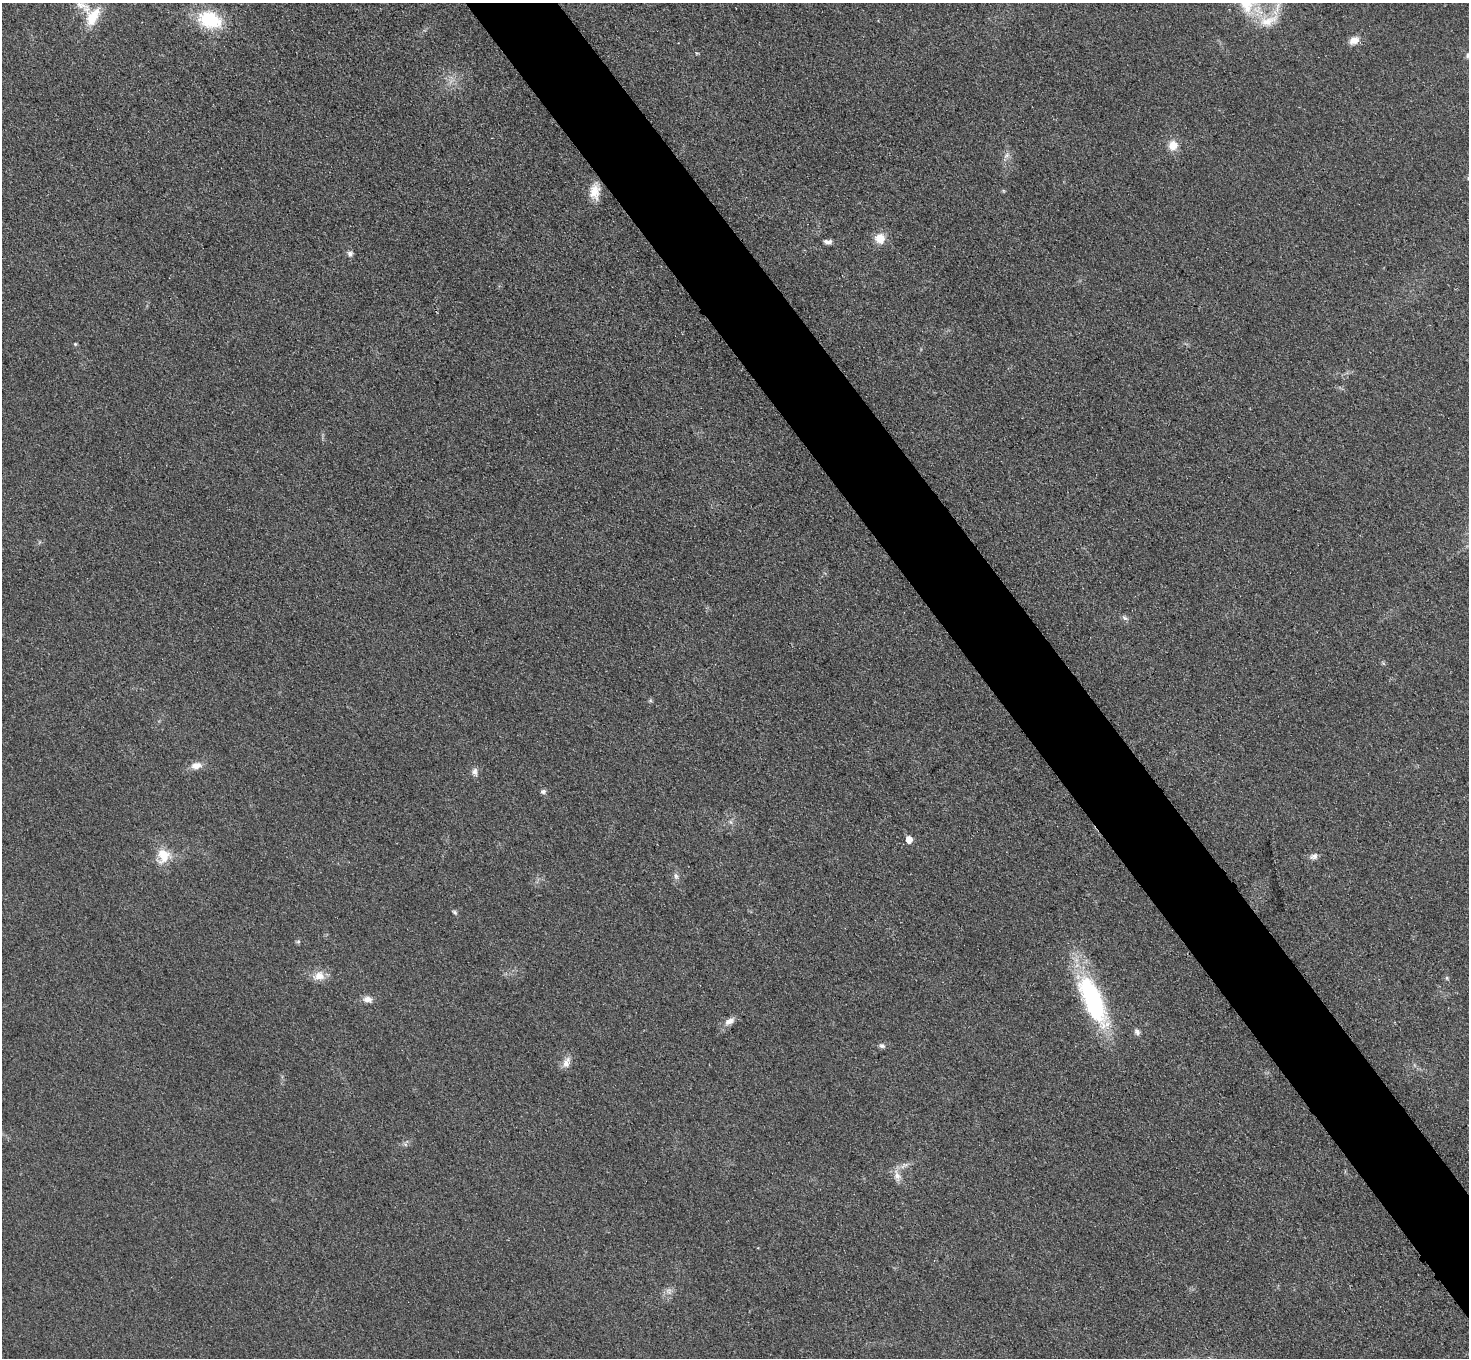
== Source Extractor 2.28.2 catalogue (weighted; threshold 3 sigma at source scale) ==
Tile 6 of 4 x 4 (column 2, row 2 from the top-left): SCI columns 1499-2965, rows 2893-4248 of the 5931 x 5925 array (HDU 1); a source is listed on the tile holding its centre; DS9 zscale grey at full resolution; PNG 1471 x 1360 px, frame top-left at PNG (2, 3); no overlay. Shown black and unused: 6% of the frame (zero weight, under 3 of 4 exposures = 3% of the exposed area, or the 3 px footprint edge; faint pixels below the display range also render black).
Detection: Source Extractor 2.28.2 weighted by HDU 2 'WHT'; one run over the whole footprint, this tile lists its part. Background 0.147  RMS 0.012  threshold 0.054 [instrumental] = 3 sigma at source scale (4.5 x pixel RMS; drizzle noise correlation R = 1.50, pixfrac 1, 0.05/0.05 arcsec/px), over >= 5 px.
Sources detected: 38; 1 too faint to see at this stretch — not listed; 1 inside a brighter listed object's ellipse — not listed separately; the other 36 listed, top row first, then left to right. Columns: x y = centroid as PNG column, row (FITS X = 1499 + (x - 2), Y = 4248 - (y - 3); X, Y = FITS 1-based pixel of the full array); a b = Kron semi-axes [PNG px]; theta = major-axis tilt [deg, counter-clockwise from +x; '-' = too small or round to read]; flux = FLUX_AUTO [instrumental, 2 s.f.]
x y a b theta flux
93 17 29 16 59 30
210 20 25 17 -19 67
1268 21 33 15 19 30
1354 40 13 10 28 10
697 53 5 4 - 1.2
1468 56 7 6 - 2.7
1173 145 11 10 - 15
1007 155 10 6 45 5.1
1468 178 6 4 -72 1.7
595 191 21 12 85 18
880 238 10 10 - 18
828 242 10 5 -7 4.7
350 254 7 6 - 4.3
75 344 5 4 - 1.4
1125 618 8 5 -35 3.1
650 700 6 5 - 1.8
196 766 15 10 12 10
475 772 10 7 -82 5.1
543 791 7 5 15 3.2
731 822 7 4 -71 2.4
909 839 6 5 - 16
163 856 19 16 86 26
1314 856 11 7 18 5
676 876 10 6 -81 4.3
455 912 7 5 -41 2.3
298 942 6 4 1 1.7
319 976 16 12 15 14
1447 978 6 4 -72 1.7
367 999 12 8 -10 7.3
1093 1000 61 21 -66 170
729 1021 15 8 28 8.1
1137 1032 8 7 - 3.9
882 1046 8 6 -25 3.2
566 1062 17 9 68 8.9
904 1165 14 5 35 6.1
897 1175 15 9 -75 9.6
Isophote crosses this tile's border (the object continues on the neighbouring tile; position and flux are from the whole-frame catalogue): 3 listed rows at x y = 1268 21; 1468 56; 1468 178